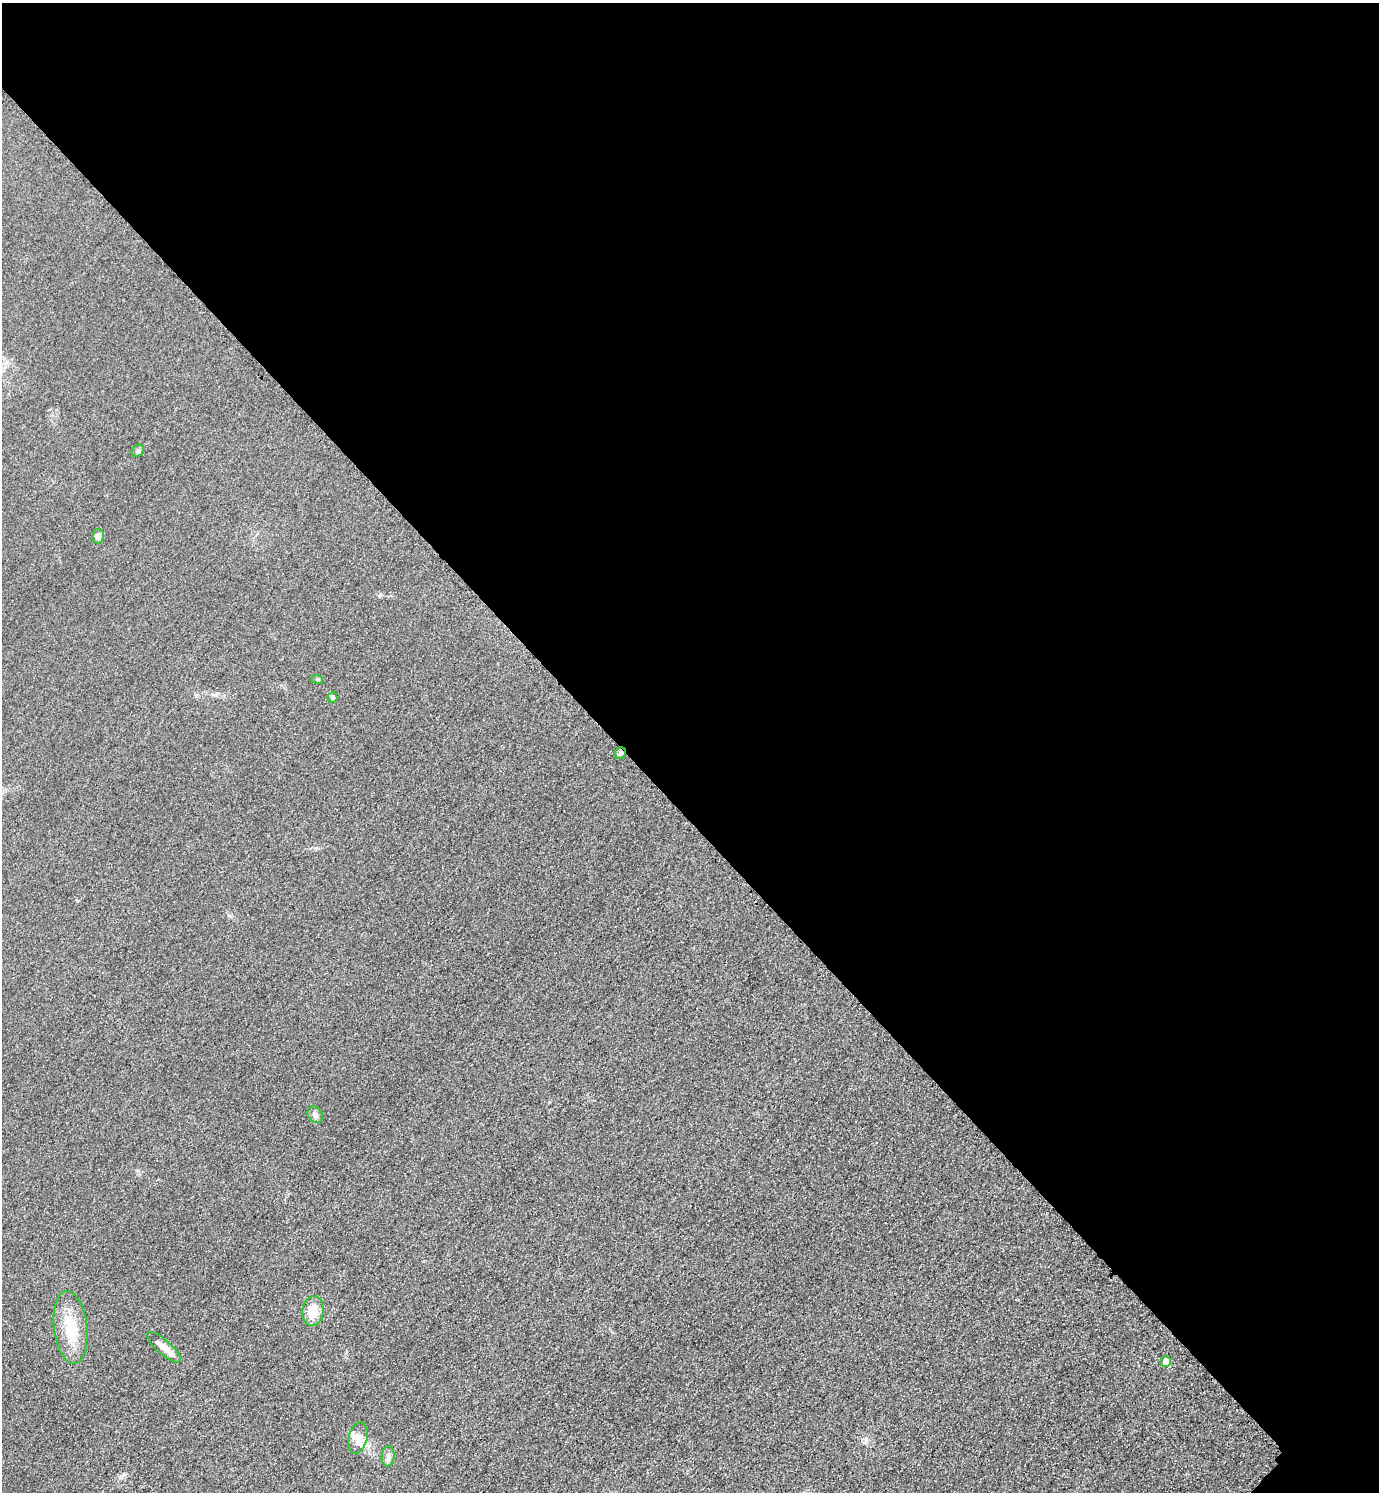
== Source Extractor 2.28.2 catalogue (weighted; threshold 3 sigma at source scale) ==
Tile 3 of 4 x 4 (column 3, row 1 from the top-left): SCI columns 3081-4457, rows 4500-5989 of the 6018 x 6018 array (HDU 1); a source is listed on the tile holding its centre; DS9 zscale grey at full resolution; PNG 1381 x 1494 px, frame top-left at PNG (2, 3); each listed source drawn as its Kron ellipse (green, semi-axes under 4 px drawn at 4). Shown black and unused: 55% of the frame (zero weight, under 3 of 4 exposures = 3% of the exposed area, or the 3 px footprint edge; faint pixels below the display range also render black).
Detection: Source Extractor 2.28.2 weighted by HDU 2 'WHT'; one run over the whole footprint, this tile lists its part. Background 0.0749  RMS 0.017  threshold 0.0778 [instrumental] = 3 sigma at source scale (4.5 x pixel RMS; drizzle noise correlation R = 1.50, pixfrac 1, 0.05/0.05 arcsec/px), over >= 5 px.
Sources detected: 12; all 12 listed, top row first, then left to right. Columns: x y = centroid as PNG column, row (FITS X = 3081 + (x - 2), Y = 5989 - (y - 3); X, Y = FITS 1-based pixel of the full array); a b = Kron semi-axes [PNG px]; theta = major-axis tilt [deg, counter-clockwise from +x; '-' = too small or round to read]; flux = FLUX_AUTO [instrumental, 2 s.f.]
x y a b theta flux
138 451 7 5 45 3.3
98 536 7 6 - 8
317 679 6 3 -19 1.9
332 697 5 4 - 4.5
620 753 6 5 - 3.5
315 1115 9 7 -60 6.5
313 1311 15 10 83 29
70 1327 36 16 -83 56
164 1347 21 7 -41 15
1166 1362 5 5 - 19
358 1438 16 9 77 15
388 1456 10 6 83 6.7
Overlapping masked pixels (flux is a lower limit): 1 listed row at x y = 620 753